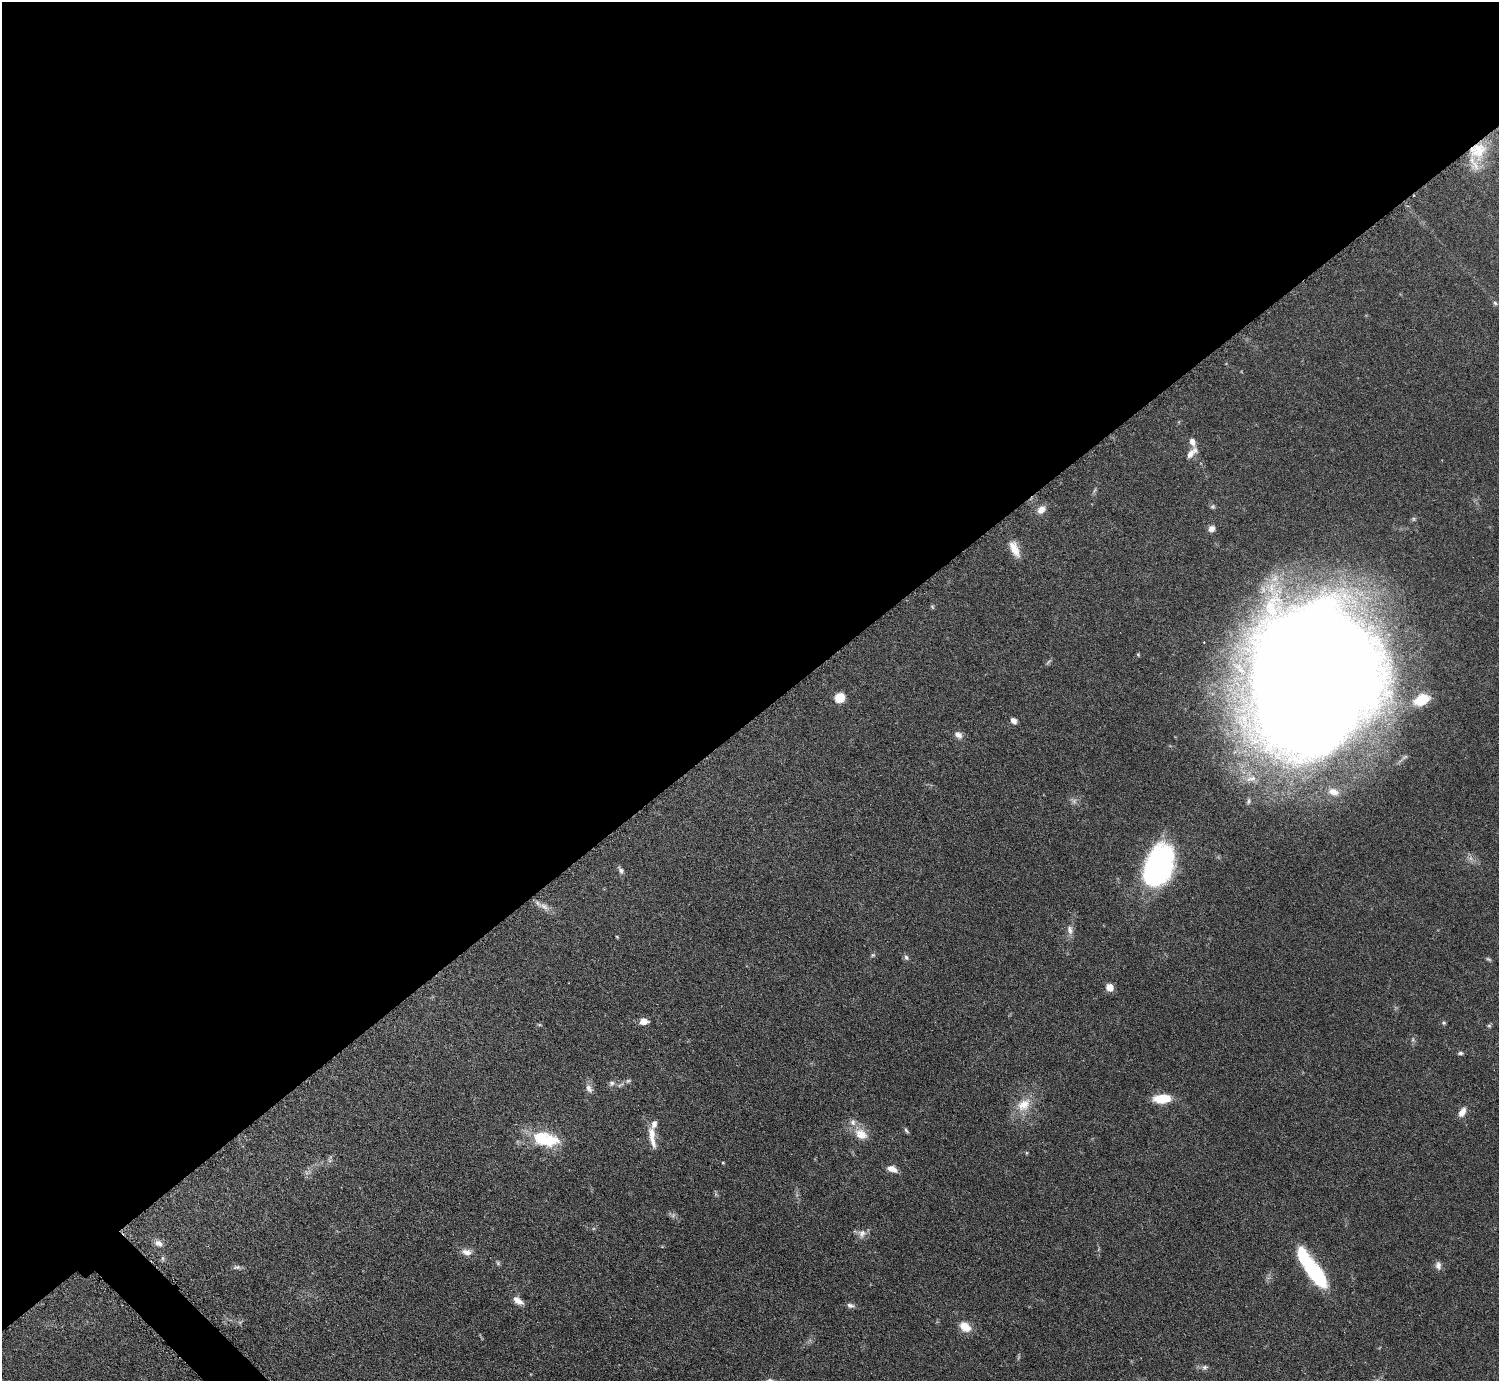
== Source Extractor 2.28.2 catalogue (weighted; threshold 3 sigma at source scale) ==
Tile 2 of 4 x 4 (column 2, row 1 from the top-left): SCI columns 1504-3000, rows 4306-5684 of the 5999 x 5997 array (HDU 1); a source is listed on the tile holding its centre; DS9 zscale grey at full resolution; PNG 1501 x 1383 px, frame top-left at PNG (2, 2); no overlay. Shown black and unused: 53% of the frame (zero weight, under 3 of 6 exposures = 1% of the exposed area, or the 3 px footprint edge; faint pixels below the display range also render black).
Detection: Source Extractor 2.28.2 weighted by HDU 2 'WHT'; one run over the whole footprint, this tile lists its part. Background 0.0815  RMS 0.0036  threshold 0.0147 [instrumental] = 3 sigma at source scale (4.09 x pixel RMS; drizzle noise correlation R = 1.36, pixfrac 0.8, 0.05/0.05 arcsec/px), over >= 5 px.
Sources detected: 67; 4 too faint to see at this stretch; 2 inside a brighter object's white glare — not listed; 4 inside a brighter listed object's ellipse — not listed separately; the other 57 listed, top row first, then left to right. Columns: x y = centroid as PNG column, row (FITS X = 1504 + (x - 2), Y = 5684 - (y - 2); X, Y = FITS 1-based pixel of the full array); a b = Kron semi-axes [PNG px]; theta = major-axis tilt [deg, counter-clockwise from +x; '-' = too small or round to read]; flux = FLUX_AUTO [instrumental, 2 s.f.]
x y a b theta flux
1478 151 24 23 - 11
1495 303 5 5 - 0.53
1192 442 11 6 -67 1.9
1192 453 19 8 45 2.5
1212 507 6 6 - 0.64
1041 510 11 8 38 2.6
1211 529 7 7 - 1.8
1014 549 23 10 -66 4.2
932 607 6 4 -58 0.43
1138 654 5 4 - 0.4
1314 679 103 77 78 1900
840 697 9 9 - 5.6
1422 700 15 10 24 9.7
1013 721 7 6 - 1.6
958 735 11 8 -37 1.8
1251 779 17 7 15 2.8
1333 792 16 11 -21 4
1159 867 39 25 72 88
621 870 9 6 -56 1.1
544 906 18 8 -32 2.5
1070 930 14 8 -76 1.9
617 937 4 3 - 0.31
873 955 7 5 16 0.61
906 957 8 6 -59 0.85
1109 987 5 5 - 7.2
643 1021 7 6 - 3.5
1444 1023 6 5 - 0.53
539 1025 6 4 18 0.43
1489 1026 6 5 - 0.52
1413 1040 7 5 -80 0.72
1460 1053 7 4 6 0.68
628 1081 8 5 29 0.74
611 1083 8 7 - 1.1
589 1089 13 7 -55 1.6
1162 1099 16 8 3 10
1024 1105 22 16 39 6.8
1462 1112 13 7 59 2.4
906 1130 9 4 -57 0.61
651 1134 22 9 -81 4.3
861 1134 20 14 -34 5.1
541 1138 27 21 -19 14
329 1160 7 4 -71 0.69
723 1163 4 3 - 0.36
892 1169 13 7 -21 2.4
673 1215 7 5 46 0.73
862 1234 13 8 60 2
159 1243 12 8 -27 1.9
466 1252 14 8 -11 2.3
163 1258 8 4 -82 0.65
498 1263 6 5 - 0.56
1438 1265 12 7 -84 1.5
237 1267 11 5 4 0.96
1314 1272 35 14 -56 29
518 1301 14 7 -35 2.6
850 1305 10 6 -12 1.2
965 1327 15 11 -35 4.3
1205 1367 8 7 - 0.99
Overlapping masked pixels (flux is a lower limit): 1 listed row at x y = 1478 151